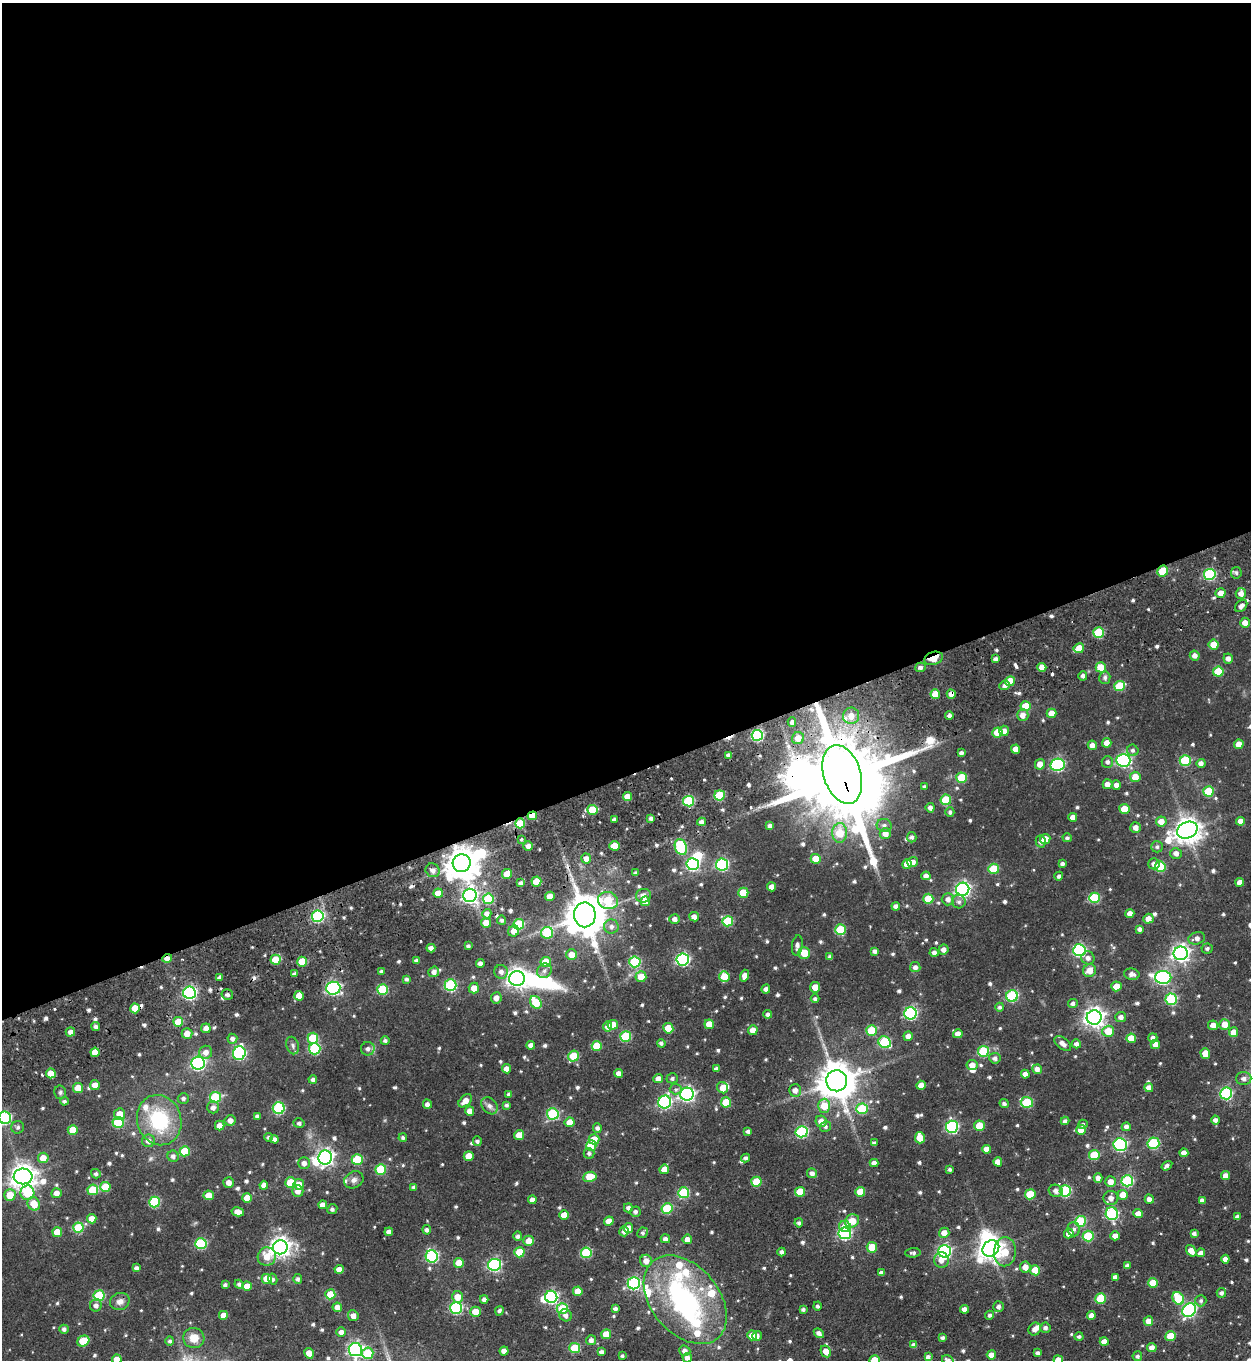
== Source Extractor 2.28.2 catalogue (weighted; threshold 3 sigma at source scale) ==
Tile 2 of 4 x 4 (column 2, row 1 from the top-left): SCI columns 1421-2669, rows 4152-5509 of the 5468 x 5587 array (HDU 1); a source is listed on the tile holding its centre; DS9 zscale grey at full resolution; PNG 1253 x 1362 px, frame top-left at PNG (2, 3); each listed source drawn as its Kron ellipse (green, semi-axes under 4 px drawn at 4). Shown black and unused: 57% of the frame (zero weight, under 2 of 3 exposures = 4% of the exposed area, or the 3 px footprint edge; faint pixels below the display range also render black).
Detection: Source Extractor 2.28.2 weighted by HDU 2 'WHT'; one run over the whole footprint, this tile lists its part. Background 0.0536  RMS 0.0074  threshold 0.0333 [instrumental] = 3 sigma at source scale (4.5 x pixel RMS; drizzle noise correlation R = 1.50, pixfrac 1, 0.05/0.05 arcsec/px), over >= 5 px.
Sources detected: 719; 10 inside a brighter object's white glare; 7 cosmic-ray / hot-pixel residue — neither listed nor drawn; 17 inside a brighter listed object's ellipse — not listed separately; of the other 685, all 500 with FLUX_AUTO >= 1.6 (the completeness limit of this list) listed and drawn (185 fainter detections not listed), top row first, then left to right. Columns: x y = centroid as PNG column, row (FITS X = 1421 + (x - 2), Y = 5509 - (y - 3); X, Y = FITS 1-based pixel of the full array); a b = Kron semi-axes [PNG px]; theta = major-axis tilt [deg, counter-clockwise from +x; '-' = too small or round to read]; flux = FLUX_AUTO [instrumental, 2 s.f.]
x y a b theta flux
1163 571 6 5 - 20
1236 573 6 5 - 1.8
1210 574 6 5 - 76
1221 593 5 4 - 5.7
1241 593 5 5 - 4.7
1241 606 7 5 46 3.8
1245 623 5 5 - 6.1
1099 632 5 5 - 35
1214 645 5 5 - 9.4
1079 648 5 5 - 9.5
1195 655 5 5 - 4
934 658 9 6 18 13
1228 658 5 5 - 3.3
996 659 4 3 - 2.5
920 667 5 4 - 2.6
1042 667 4 4 - 7.1
1101 667 5 5 - 16
1218 672 5 5 - 24
1083 676 5 4 - 2.3
1105 678 6 5 - 2.4
1010 681 5 5 - 15
1005 686 5 4 - 2.6
1120 686 5 5 - 29
935 694 5 5 - 13
951 694 4 4 - 6
1026 706 5 5 - 17
1052 713 5 4 - 7.6
949 715 4 4 - 2.5
1023 715 6 6 - 5.1
851 716 8 8 - 8.2
792 722 4 4 - 5.1
1004 731 5 5 - 4.1
997 732 5 5 - 17
757 735 5 5 - 75
798 738 6 6 - 8.3
1107 743 5 4 - 5.8
1239 744 5 4 - 7.6
1092 745 4 4 - 4.1
1016 749 4 4 - 6.3
1133 750 6 5 - 2
961 753 4 4 - 2.5
728 755 3 3 - 2.2
1123 760 7 6 - 140
1185 760 5 5 - 44
1107 762 6 5 - 2.1
1201 763 4 4 - 3.7
1040 764 5 5 - 6
1058 765 7 6 - 110
842 774 30 18 -73 10000
1135 777 5 5 - 9.2
962 778 5 5 - 30
1107 784 5 5 - 4.9
1116 785 4 4 - 3.7
925 787 4 4 - 1.7
1208 791 5 5 - 25
720 795 5 5 - 37
627 797 4 4 - 7.6
946 800 5 5 - 27
688 801 5 5 - 52
930 808 5 4 - 3.1
1124 809 5 5 - 13
592 810 5 5 - 23
950 812 5 4 - 1.8
532 816 5 4 - 14
1073 817 4 4 - 4.9
651 818 4 4 - 2.1
614 819 4 3 - 2.4
1161 821 5 5 - 7.5
1240 821 4 4 - 4.8
702 822 4 4 - 4.1
520 823 5 5 - 19
884 825 7 6 - 2.7
770 826 4 4 - 2.6
1136 827 5 5 - 4.7
1187 830 11 8 24 810
840 833 10 7 89 19
885 833 6 5 - 5.9
912 837 5 4 - 2.2
1067 838 4 4 - 1.7
522 839 4 3 - 1.8
1045 839 5 5 - 11
1041 842 6 5 - 2.5
528 846 5 4 - 3.8
614 846 5 4 - 9
681 847 8 5 -69 55
1157 847 6 5 - 1.9
1176 853 5 5 - 3.9
586 859 5 5 - 5.1
816 859 5 5 - 13
913 862 5 5 - 5.5
462 863 9 9 - 1300
1063 863 4 4 - 1.8
693 864 6 6 - 100
722 864 6 6 - 85
907 864 5 5 - 7.8
1154 864 5 5 - 3.6
1160 867 5 5 - 33
994 869 5 5 - 30
433 870 7 6 - 3.6
636 873 4 3 - 1.8
507 874 5 5 - 12
926 876 4 4 - 4.2
1059 876 4 4 - 2.1
536 882 5 5 - 15
1240 882 4 4 - 5.5
521 883 4 4 - 2
771 887 4 4 - 4.6
963 889 7 6 - 190
438 893 4 4 - 8.8
743 893 5 5 - 18
470 895 7 6 - 200
550 896 5 4 - 7.9
643 896 7 6 - 4.1
1094 898 5 5 - 44
488 899 5 5 - 34
928 899 5 5 - 21
948 899 6 6 - 3.7
608 900 10 8 -13 31
645 901 5 5 - 10
959 902 7 6 - 2.3
896 906 4 4 - 3.6
487 914 4 4 - 3.5
1130 914 4 4 - 5.5
585 915 12 11 - 2400
318 916 6 5 - 82
694 917 5 4 - 4.4
675 919 5 5 - 3.5
1148 919 5 5 - 5.8
502 920 4 4 - 1.8
728 921 5 5 - 35
486 923 5 5 - 8
519 924 5 5 - 43
611 927 7 7 - 3.3
1139 929 4 4 - 2.3
840 930 5 5 - 31
514 931 6 5 - 6
547 933 6 6 - 37
1197 938 8 6 17 3.4
468 946 3 3 - 1.6
797 946 10 5 83 3.1
431 948 4 4 - 3.4
1207 948 5 5 - 1.7
943 950 5 5 - 3.6
1079 950 6 6 - 99
875 951 4 4 - 2.6
934 952 4 4 - 2.9
804 953 6 5 - 15
1181 953 7 6 - 290
571 955 5 5 - 8
830 957 4 4 - 2.2
167 958 5 4 - 4.8
1088 958 7 6 - 3.4
683 959 6 6 - 120
275 960 5 5 - 16
417 961 4 4 - 2.7
302 962 5 5 - 15
546 962 5 5 - 17
635 962 5 5 - 48
480 964 4 4 - 3.5
915 967 5 5 - 3.1
381 971 4 3 - 1.6
544 971 8 6 47 2.9
1089 971 7 6 - 8.1
434 972 5 5 - 3.9
501 972 7 7 - 3.4
295 974 4 3 - 2.2
1132 974 8 5 -12 3.6
724 976 5 5 - 14
745 976 6 4 74 5.4
220 977 4 4 - 2.2
641 977 5 5 - 12
1163 977 8 6 0 140
517 978 8 7 - 390
407 979 4 4 - 1.9
451 985 6 6 - 75
1116 986 5 5 - 9.8
815 987 5 5 - 8.3
333 988 7 6 - 130
474 988 5 5 - 7.1
766 989 4 4 - 3
383 990 5 5 - 37
189 993 6 6 - 130
227 995 6 5 - 2.2
299 996 5 4 - 8.4
1012 996 6 5 - 72
496 998 6 5 - 4.6
815 999 4 4 - 1.7
1171 999 6 5 - 58
536 1002 7 5 -55 25
1073 1003 5 4 - 2.4
1000 1007 4 4 - 1.7
135 1008 5 4 - 11
910 1013 6 6 - 100
768 1014 4 4 - 2.7
1094 1017 7 7 - 420
1121 1017 5 5 - 3.4
178 1022 5 5 - 15
709 1024 5 5 - 9.8
1225 1024 5 5 - 8.5
613 1025 5 5 - 13
1213 1025 5 4 - 4.8
96 1026 4 4 - 2.3
608 1026 5 4 - 3.9
206 1028 5 4 - 4.5
668 1028 5 5 - 14
753 1030 5 4 - 6
871 1031 5 5 - 26
1108 1031 6 5 - 14
70 1032 5 4 - 3.8
1233 1032 5 4 - 6.8
187 1034 5 5 - 7.1
958 1034 5 4 - 4.7
908 1036 5 4 - 4.6
626 1037 5 5 - 40
313 1038 5 5 - 30
1131 1038 5 5 - 13
1153 1038 4 4 - 3
232 1039 5 5 - 2.6
385 1041 4 4 - 1.8
885 1042 6 5 - 50
661 1043 4 4 - 1.8
1063 1044 10 5 -39 4.1
1076 1044 4 4 - 3
1155 1044 5 4 - 4.6
293 1045 9 6 -69 2.1
531 1045 4 4 - 3.7
597 1046 5 5 - 20
315 1049 6 5 - 56
368 1049 7 6 - 3.2
983 1051 5 5 - 46
95 1052 4 4 - 8.2
206 1052 6 6 - 5
239 1053 7 6 - 110
1205 1053 5 5 - 9.7
573 1056 5 5 - 25
995 1058 5 5 - 2.7
198 1063 7 6 - 130
972 1065 5 5 - 6.7
507 1069 4 4 - 5.3
716 1069 4 4 - 2.3
1037 1069 5 4 - 4.3
51 1073 5 4 - 11
619 1073 4 4 - 5
1025 1074 4 4 - 4.6
658 1078 5 4 - 4.9
672 1078 5 5 - 1.7
1244 1079 7 6 - 3.1
313 1080 4 4 - 2.5
837 1081 10 10 - 1800
95 1085 5 5 - 5.4
921 1085 4 4 - 6.1
78 1088 5 5 - 14
723 1088 6 5 - 7.3
1149 1088 4 4 - 5.7
676 1089 6 5 - 1.7
795 1090 6 6 - 4.4
60 1092 7 6 - 1.6
1226 1093 6 6 - 85
509 1094 4 4 - 2.2
687 1094 7 6 - 200
215 1097 5 5 - 39
183 1098 5 5 - 2
64 1101 4 4 - 1.6
465 1101 8 5 43 6.5
665 1102 6 6 - 110
726 1102 5 5 - 26
1027 1102 6 5 - 41
427 1104 5 4 - 3
1004 1104 4 4 - 2.1
506 1105 4 3 - 1.7
489 1106 9 7 -49 3.1
824 1106 7 6 - 18
213 1107 6 6 - 3.5
279 1108 6 6 - 65
862 1109 5 5 - 35
470 1111 4 4 - 4.9
119 1114 6 5 - 9.6
553 1114 6 5 - 50
257 1116 4 4 - 1.9
5 1118 6 6 - 87
159 1120 25 22 -71 53
230 1120 5 5 - 4.2
1215 1120 4 4 - 3
821 1121 6 5 - 6
1065 1121 4 4 - 2.5
118 1122 5 5 - 36
569 1122 5 5 - 7.5
299 1123 5 4 - 1.7
1083 1124 5 4 - 1.8
220 1125 5 4 - 6.1
825 1126 5 5 - 1.7
979 1126 5 5 - 19
18 1127 6 6 - 1.8
952 1127 6 6 - 94
1126 1127 4 4 - 2.8
597 1128 5 4 - 2.2
73 1130 5 5 - 15
1081 1130 5 5 - 8.8
748 1131 4 4 - 2.3
802 1132 6 5 - 74
519 1135 5 4 - 8.3
268 1137 4 4 - 1.8
403 1138 4 4 - 1.7
920 1138 6 5 - 13
275 1139 4 4 - 3
594 1139 5 5 - 10
148 1141 6 6 - 4.3
477 1141 4 4 - 2
874 1143 4 3 - 1.7
1153 1143 6 5 - 53
591 1145 5 5 - 24
1120 1145 7 6 - 100
986 1149 4 4 - 6.3
185 1151 5 5 - 17
589 1153 5 5 - 1.9
1184 1153 4 4 - 4.5
1094 1155 5 5 - 30
173 1156 6 5 - 2.9
469 1156 5 5 - 10
325 1157 7 6 - 240
43 1158 5 5 - 8.6
746 1158 4 4 - 2.1
357 1160 5 5 - 37
998 1162 4 4 - 5.9
304 1163 6 5 - 3.9
874 1163 4 4 - 4.2
1167 1166 6 3 34 2.2
381 1169 5 5 - 34
664 1169 5 4 - 9.1
950 1169 3 3 - 1.6
812 1173 5 5 - 3.4
96 1174 5 4 - 1.9
23 1176 9 8 - 740
1225 1176 4 4 - 5.1
590 1177 7 5 9 17
1098 1178 4 4 - 3.6
354 1180 10 8 30 3.5
1127 1181 6 5 - 66
229 1182 5 5 - 4.4
756 1182 5 5 - 23
1111 1182 5 5 - 6.3
291 1183 5 5 - 23
299 1184 5 5 - 7.4
264 1185 4 4 - 5
105 1187 5 5 - 24
414 1187 4 4 - 2
93 1190 5 5 - 24
298 1191 5 5 - 4.2
1056 1191 7 6 - 3.6
1065 1191 6 5 - 63
800 1192 5 5 - 18
860 1192 5 5 - 15
27 1193 7 7 - 28
56 1193 5 5 - 5.2
684 1193 5 5 - 45
1030 1194 5 5 - 22
10 1195 6 6 - 12
209 1195 5 4 - 10
1123 1195 5 5 - 8.4
247 1198 5 5 - 11
1111 1198 7 7 - 4.5
1149 1199 4 4 - 3.9
532 1200 4 4 - 4.1
1202 1200 4 4 - 2.7
154 1202 5 5 - 49
34 1204 7 6 - 12
323 1205 4 4 - 4.4
628 1208 4 4 - 2.6
667 1208 5 5 - 34
332 1209 5 5 - 1.9
238 1212 6 4 -12 6.9
635 1212 5 5 - 2.3
1138 1213 4 4 - 5
1112 1214 6 6 - 87
564 1215 5 4 - 9.5
1238 1217 4 4 - 2.7
92 1219 4 4 - 6.8
609 1221 5 4 - 5.8
852 1221 7 6 - 11
1080 1221 5 5 - 43
799 1223 4 4 - 1.8
845 1226 6 5 - 6.7
78 1228 5 5 - 33
628 1228 5 4 - 5.2
1074 1229 7 6 - 2.6
427 1230 5 4 - 2.1
624 1231 5 4 - 3.2
57 1232 5 5 - 15
389 1232 4 4 - 3.8
643 1233 5 5 - 1.7
845 1233 6 6 - 110
944 1233 5 5 - 6.5
1069 1234 5 5 - 5.5
1194 1234 4 4 - 2.3
518 1236 5 4 - 2.4
1088 1236 5 5 - 35
1115 1236 4 4 - 6.1
665 1239 5 4 - 2.9
687 1239 5 4 - 5.2
529 1241 5 5 - 8.2
201 1243 6 5 - 56
280 1247 7 7 - 440
872 1247 5 5 - 12
991 1248 9 7 42 610
944 1251 6 6 - 130
1191 1251 6 4 -53 6.4
519 1252 5 5 - 19
782 1252 4 4 - 2.3
1005 1252 14 11 86 14
586 1253 5 5 - 48
913 1253 7 4 4 2.1
1201 1253 4 4 - 4.1
432 1256 6 6 - 87
267 1257 9 9 - 11
1225 1259 4 4 - 3.7
941 1260 8 7 - 5.3
646 1261 6 6 - 5
459 1263 5 5 - 10
495 1265 6 6 - 94
1127 1266 4 3 - 2.2
1025 1267 5 5 - 7
136 1268 4 4 - 2.2
339 1269 4 4 - 5.7
1035 1270 5 5 - 19
881 1273 4 3 - 2.2
1115 1277 4 4 - 3.1
267 1279 5 5 - 14
273 1279 5 4 - 1.8
298 1279 5 4 - 2.1
634 1283 6 6 - 100
1153 1283 5 5 - 17
239 1284 4 4 - 2.1
225 1285 4 4 - 2.1
247 1286 5 4 - 9.7
578 1291 5 4 - 9.2
1221 1293 5 4 - 2.3
330 1294 5 5 - 16
99 1296 5 5 - 43
457 1297 6 5 - 9.4
551 1297 6 6 - 110
1178 1298 7 5 -57 26
484 1299 4 4 - 3.4
1101 1299 5 5 - 30
685 1300 50 34 -50 130
120 1301 10 8 22 4.3
1201 1301 6 5 - 1.8
96 1305 6 6 - 3.1
817 1306 4 4 - 1.8
337 1307 5 4 - 4.8
998 1307 5 5 - 2.4
456 1308 6 6 - 80
615 1308 4 3 - 2.2
562 1309 5 5 - 26
803 1309 4 3 - 2
964 1309 4 4 - 3.7
1189 1310 7 6 - 130
499 1311 5 4 - 1.9
475 1312 5 5 - 10
223 1315 4 4 - 6.7
566 1315 6 6 - 3.1
990 1315 4 4 - 2
1091 1315 4 4 - 4.5
353 1316 5 5 - 4.1
1148 1321 5 5 - 7.4
1045 1328 5 5 - 2.3
64 1329 4 4 - 2.4
1035 1329 7 6 - 4
341 1332 5 4 - 4
819 1333 5 4 - 3
606 1334 5 5 - 14
752 1335 5 5 - 8.5
757 1336 5 4 - 3
1170 1336 5 5 - 17
1079 1337 4 4 - 1.7
194 1338 11 10 - 9.4
943 1338 4 4 - 1.7
591 1340 5 5 - 3.2
83 1341 6 5 - 20
170 1341 4 4 - 1.7
1104 1342 4 4 - 6.5
914 1345 4 4 - 3.1
575 1348 5 5 - 28
1152 1348 4 4 - 4.3
355 1350 6 6 - 170
504 1351 4 4 - 5.5
685 1351 6 5 - 3.1
826 1351 6 5 - 6.4
601 1352 4 4 - 3.2
309 1353 5 4 - 7.8
368 1353 6 5 - 29
1038 1353 4 3 - 2.3
991 1355 4 4 - 6.3
622 1356 3 3 - 1.6
1137 1356 5 4 - 1.9
928 1357 4 4 - 2.7
687 1358 5 4 - 3.7
117 1359 4 4 - 6.9
875 1360 5 5 - 15
948 1360 6 4 -30 3
1058 1360 5 4 - 7.4
Overlapping masked pixels (flux is a lower limit): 9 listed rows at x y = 1163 571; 934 658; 951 694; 842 774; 532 816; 520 823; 462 863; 585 915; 167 958
Isophote crosses this tile's border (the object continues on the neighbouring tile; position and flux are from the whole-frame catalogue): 6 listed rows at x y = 5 1118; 23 1176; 117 1359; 875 1360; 948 1360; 1058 1360